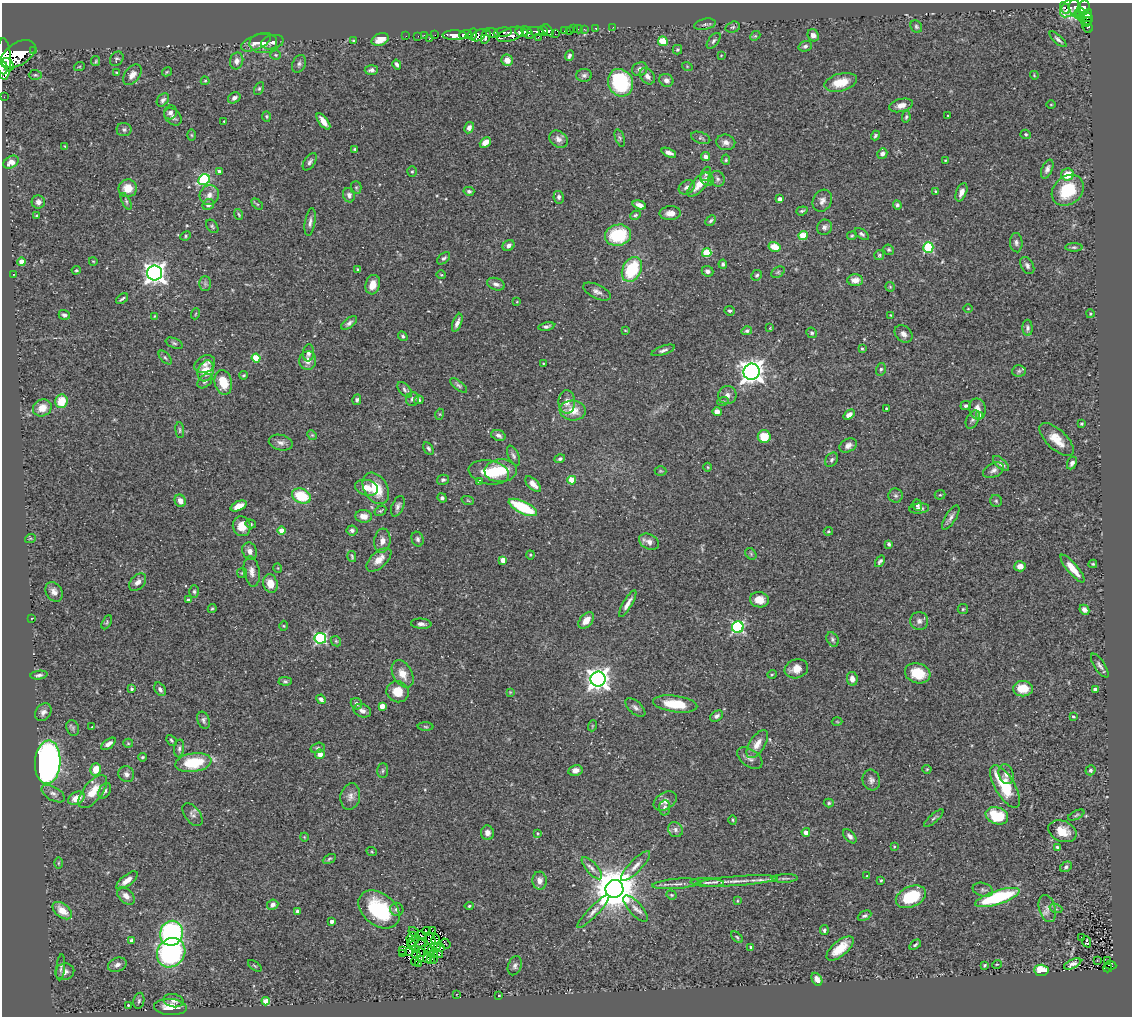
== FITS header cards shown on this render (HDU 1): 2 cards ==
NAXIS1  =                 1130
NAXIS2  =                 1014

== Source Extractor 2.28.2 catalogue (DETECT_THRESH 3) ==
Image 1130 x 1014 px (HDU 1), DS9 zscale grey, 1 PNG px = 1 image px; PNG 1134 x 1018 px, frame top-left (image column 1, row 1014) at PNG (2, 3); each listed source drawn as its Kron ellipse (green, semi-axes under 4 px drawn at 4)
Background 0.396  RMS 0.035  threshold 0.104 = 3 sigma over >= 5 px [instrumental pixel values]
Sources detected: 487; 4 with non-positive FLUX_AUTO (blend fragments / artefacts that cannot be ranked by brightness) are neither listed nor drawn; the other 483 listed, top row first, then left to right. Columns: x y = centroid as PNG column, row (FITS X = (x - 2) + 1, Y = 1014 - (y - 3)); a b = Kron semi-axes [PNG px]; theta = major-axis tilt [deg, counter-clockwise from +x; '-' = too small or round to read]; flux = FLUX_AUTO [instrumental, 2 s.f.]
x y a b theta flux
1065 8 6 3 -64 31
1069 8 11 7 46 56
1075 8 9 5 -82 110
1084 8 7 6 - 310
1080 12 4 3 - 120
1088 14 5 4 - 210
1079 16 4 3 - 87
1086 18 7 6 - 73
1087 22 5 3 - 30
705 24 11 5 12 6.8
613 27 3 2 - 2.8
733 27 7 5 16 4
916 27 7 5 -55 4
1087 27 6 5 - 35
596 28 4 3 - 8.4
573 29 3 2 - 13
578 29 4 2 - 7.5
584 29 3 2 - 4.8
548 30 7 4 -49 280
564 30 3 3 - 120
536 31 9 3 -7 97
543 31 5 3 - 270
569 31 2 2 - 7.7
503 32 9 4 7 150
522 32 6 5 - 690
492 33 6 5 - 280
527 33 8 4 -48 490
473 34 6 3 71 96
510 34 14 6 20 680
555 34 2 2 - 17
424 35 3 2 - 12
435 35 2 2 - 4
455 35 12 5 -1 1200
466 35 6 4 5 450
479 35 8 5 33 240
813 35 6 5 - 12
406 36 2 2 - 4.6
418 36 2 2 - 5.2
486 36 8 4 77 320
755 36 5 4 - 3.5
538 37 3 2 - 4.3
380 39 9 6 20 29
429 39 3 2 - 25
1058 39 10 4 -42 6.1
354 41 4 3 - 2.5
663 41 5 4 - 54
714 41 9 5 52 5.9
272 42 11 7 12 9.8
256 43 15 7 22 14
263 43 14 10 4 22
805 46 7 5 17 6.3
677 50 5 4 - 3.5
34 51 4 3 - 38
18 54 19 11 31 3000
276 55 5 4 - 3
721 55 3 3 - 1.7
569 56 5 4 - 5.9
4 59 21 7 -88 2100
117 59 8 6 54 4.9
507 60 6 5 - 16
96 61 5 4 - 2.8
237 61 8 6 77 11
8 64 7 5 -45 710
299 64 9 6 68 6.9
397 64 5 3 - 5.6
687 66 5 3 - 1.8
79 67 5 3 - 2.3
3 68 6 4 -84 390
640 69 8 6 28 9.6
371 70 7 5 4 7.8
167 72 5 4 - 2.3
117 73 4 2 - 2.2
35 75 6 5 - 3.7
132 75 12 7 50 16
584 75 8 6 2 6.5
1034 75 4 3 - 2.1
647 76 9 6 -51 12
666 80 7 6 - 11
205 81 4 4 - 2.6
841 82 17 8 15 48
620 83 14 12 -66 220
259 88 7 4 63 4.1
4 97 2 2 - 2.3
234 98 6 5 - 8
163 100 7 5 51 6.8
901 105 12 6 14 16
1051 105 5 3 - 1.8
170 112 7 6 - 9
948 115 3 2 - 1.7
266 116 5 4 - 3.1
173 117 10 7 -43 11
906 117 6 3 79 3.9
224 121 3 2 - 1.7
323 121 10 4 -53 21
469 128 6 5 - 10
124 129 7 6 - 6.1
1026 134 5 4 - 3.5
191 135 6 4 -88 2.9
875 136 5 3 - 3.6
620 138 9 4 -71 4.9
701 138 10 5 -19 5.3
558 139 10 7 -38 12
726 142 9 8 - 12
485 143 6 4 42 19
65 146 4 3 - 2.3
355 149 3 3 - 2.9
669 153 8 3 -23 10
882 154 5 5 - 9.3
706 157 4 4 - 10
726 160 5 4 - 3
945 160 3 3 - 2.4
11 162 8 5 33 20
310 162 10 5 57 7.1
1047 169 10 5 69 9.3
219 171 4 3 - 6.1
412 172 5 5 - 3.4
706 174 7 5 66 4.3
1067 175 6 6 - 44
707 179 7 6 - 13
717 179 8 7 - 6.8
204 180 6 5 - 250
699 184 15 6 48 32
356 187 6 5 - 3.5
687 187 9 6 32 9.4
128 188 9 9 - 36
1068 190 17 14 41 98
469 191 5 4 - 4.9
936 191 4 3 - 2.3
961 192 9 5 68 13
209 195 10 9 - 16
349 195 7 6 - 9.6
559 197 6 5 - 5.5
780 199 4 4 - 14
126 201 9 4 -64 4.6
822 201 11 9 62 13
38 202 6 6 - 11
257 204 6 4 -44 2.8
208 205 6 5 - 9.5
639 205 7 4 -18 11
897 205 4 4 - 6.3
802 211 6 3 20 3.6
670 213 10 7 3 15
239 214 6 3 -70 2.8
37 215 4 2 - 2.7
635 215 5 3 - 3.4
711 221 6 4 45 4.2
310 222 14 5 80 9.7
212 226 7 5 -52 4.1
824 227 8 7 - 8.2
862 234 8 4 -35 5.3
618 235 13 10 11 120
186 236 5 4 - 3.2
803 236 4 4 - 77
852 236 5 3 - 2.9
1016 243 10 6 -85 7
509 245 6 5 - 8.4
775 247 6 4 -15 38
928 247 5 5 - 190
1074 247 8 4 0 4.9
889 250 5 5 - 4
707 253 5 4 - 100
879 255 5 5 - 3.3
444 258 7 5 42 5.8
93 261 4 2 - 1.7
22 262 4 4 - 33
723 264 4 4 - 4.7
1027 265 9 6 -60 7.8
632 269 13 9 63 130
76 270 5 3 - 2.7
358 270 4 3 - 3.4
707 271 6 5 - 7.6
778 272 7 5 31 4.1
155 273 7 7 - 1600
14 274 3 2 - 1.3
441 275 4 4 - 2.4
757 275 6 5 - 4.3
855 280 8 6 1 21
205 284 7 6 - 5.3
496 284 9 6 -20 9.4
373 285 10 7 76 23
890 287 5 4 - 2.7
597 292 15 6 -25 12
122 299 7 3 38 4.2
517 302 3 2 - 1.5
968 309 4 3 - 1.9
730 311 5 4 - 4.1
195 314 5 3 - 2.1
1090 314 4 3 - 2.5
64 315 6 4 -21 5.9
891 315 4 2 - 1.8
155 316 4 4 - 2.3
349 323 9 4 36 7.3
457 323 9 4 69 11
546 326 8 4 12 6
770 328 3 3 - 1.8
1027 328 8 5 -88 6.3
625 330 4 2 - 1.8
747 331 5 4 - 5.5
812 333 5 5 - 4.4
904 334 10 7 -44 12
403 336 5 4 - 4.1
174 343 9 5 -23 5.1
862 348 3 3 - 2.5
663 350 12 4 18 7.9
308 353 8 5 84 10
165 357 8 4 -47 4.1
256 358 4 4 - 82
308 361 9 8 - 20
543 363 2 2 - 1.6
205 364 11 8 29 12
881 369 6 5 - 5
206 371 11 8 71 52
1019 371 7 5 4 5.1
752 372 8 8 - 2000
244 375 4 3 - 3
205 381 8 6 43 7.2
223 382 12 8 -77 52
459 385 10 4 -38 5.4
405 390 9 5 -49 6.1
727 395 9 9 - 12
412 399 7 6 - 6.7
357 400 5 4 - 4.8
419 400 5 4 - 4.2
61 401 7 6 - 55
723 401 6 3 17 2.7
567 402 11 8 89 18
966 406 5 4 - 4.9
42 408 9 8 - 27
886 408 3 2 - 2.1
977 409 10 8 -78 18
573 410 13 10 -5 36
717 412 5 4 - 18
440 414 5 3 - 2.4
849 415 6 4 36 13
980 416 4 4 - 29
973 419 10 6 63 7.2
1081 424 3 3 - 3.3
180 430 8 4 -85 3.9
312 435 5 4 - 2.6
498 435 7 5 -20 8.2
764 437 6 6 - 56
1057 439 21 10 -43 40
281 443 12 7 -13 12
848 445 9 6 27 10
428 448 7 4 -61 5.7
513 456 11 5 -66 6.6
560 459 5 4 - 5.2
831 460 8 5 57 5.8
1072 463 7 4 65 8
1001 464 10 5 -43 8.4
708 467 4 4 - 2.3
993 470 11 7 27 9.9
501 471 16 11 3 57
661 471 6 5 - 3.1
489 472 20 12 -10 55
443 480 6 5 - 5.4
572 480 4 4 - 61
480 482 4 3 - 13
533 484 10 5 -44 15
366 488 12 8 -15 24
376 488 17 11 -60 66
940 495 5 5 - 3.3
301 496 10 7 -24 84
896 496 7 7 - 6.3
442 498 5 4 - 5.3
180 501 6 5 - 14
468 501 6 4 -20 3.1
996 501 6 6 - 4.1
917 505 5 5 - 6.2
238 506 9 4 23 22
398 506 11 6 67 8.1
523 507 15 6 -26 140
919 508 10 5 6 9
380 511 6 4 32 3.5
364 516 8 6 -6 22
951 517 14 5 58 9.5
251 524 5 4 - 3.7
242 526 10 9 - 29
352 530 5 5 - 7.9
282 531 4 4 - 33
828 531 5 4 - 2.8
30 539 5 3 - 2.3
418 539 7 6 - 6.3
382 541 12 8 84 14
649 542 10 7 -28 13
889 544 4 3 - 4.4
250 551 9 7 -66 11
751 554 6 5 - 4
530 555 4 4 - 2.4
352 557 5 3 - 2.9
379 560 15 8 42 26
503 560 4 4 - 25
880 561 6 3 56 5.4
1093 564 4 3 - 2.9
1020 566 5 5 - 17
278 568 5 3 - 1.8
1072 568 18 5 -50 38
252 571 15 7 -81 16
242 573 5 5 - 3
138 582 10 6 48 13
270 583 9 7 -76 30
54 592 10 8 -57 15
194 592 6 4 -88 4
188 600 3 3 - 4.3
759 600 9 7 -11 25
628 604 15 4 59 15
212 609 4 3 - 2.9
963 609 5 5 - 3.1
1084 610 5 4 - 9.4
32 618 3 2 - 1.1
586 620 9 6 48 23
919 621 9 9 - 11
107 622 7 4 62 3.6
421 624 10 5 -5 8.8
284 626 5 3 - 2.1
738 627 6 6 - 370
320 638 6 5 - 290
832 639 7 5 -60 5.2
336 641 6 4 -45 3.5
1100 665 14 5 -57 8.3
796 669 12 9 18 26
918 673 13 10 -17 56
403 674 15 9 -61 28
772 674 5 3 - 2.2
39 675 8 4 7 6.3
598 679 7 7 - 1700
852 679 7 5 -80 12
285 681 6 4 -2 4.5
132 689 4 3 - 3.3
160 689 7 5 -57 8.2
1023 689 10 7 -1 45
1095 689 4 4 - 14
398 692 11 10 - 40
510 692 4 4 - 2.1
321 699 5 4 - 8.5
356 704 6 5 - 7.3
675 704 22 8 -8 60
382 706 4 4 - 25
635 707 12 6 -41 8.1
362 711 9 6 -21 11
43 712 9 7 51 10
717 716 7 5 33 7.1
1073 717 3 2 - 2.9
203 720 9 6 -70 6.6
837 722 5 3 - 2
592 726 5 3 - 2.2
92 727 2 2 - 1.7
425 727 8 4 -2 3.2
73 728 8 6 -70 5.4
171 740 6 4 -46 3.6
128 743 5 4 - 2.8
108 744 8 4 36 13
757 744 16 7 57 21
179 748 9 5 84 6.1
317 748 7 5 16 4.5
320 754 5 4 - 20
142 757 4 3 - 2.5
750 758 14 8 -36 13
48 762 22 12 87 1000
193 763 18 9 9 98
96 769 6 5 - 34
927 769 4 4 - 2.6
575 770 7 5 11 12
1090 770 5 5 - 5.2
383 771 7 5 88 4.6
126 774 8 7 - 9
1006 774 10 7 -72 11
871 780 10 8 -73 10
1005 787 24 10 -59 110
105 791 8 5 57 6.2
93 792 20 9 51 47
53 794 13 6 -30 9.9
350 797 13 10 80 15
76 798 9 6 29 35
665 801 12 8 31 15
829 803 5 4 - 3.6
665 808 8 5 85 6.8
192 815 13 7 -52 9.2
1076 815 9 3 27 4
997 816 11 8 -18 99
934 818 12 3 42 4.5
733 820 5 3 - 2.4
675 830 8 7 - 8.3
1062 831 15 10 -23 37
806 832 4 4 - 14
487 833 7 6 - 13
537 833 3 2 - 1.9
850 836 8 5 -47 8.4
304 837 4 3 - 1.7
894 846 4 3 - 2.1
1058 847 4 3 - 6.4
372 852 5 3 - 2.3
329 859 7 4 28 3.4
58 863 5 3 - 2.5
636 866 20 6 46 18
1066 867 6 5 - 5.5
592 868 14 5 -49 12
867 876 3 3 - 2.5
785 878 13 3 2 5.8
127 880 13 5 38 17
881 880 3 3 - 2.7
540 881 9 7 -87 14
738 881 40 5 4 27
707 882 17 4 -2 11
676 884 24 5 4 15
614 889 9 9 - 9700
983 890 10 6 -16 6.8
671 895 5 4 - 2.9
126 896 10 7 -46 15
911 897 16 10 24 100
997 897 23 7 18 180
737 901 3 3 - 2.2
273 905 6 5 - 10
469 906 4 4 - 3.2
1047 908 14 8 -74 16
379 909 23 16 -39 150
397 909 7 6 - 8
636 909 17 6 -48 15
1056 909 6 4 -18 4.1
62 911 11 6 -39 32
298 911 4 4 - 6.7
593 912 22 5 46 14
864 916 7 4 25 5.1
332 921 4 3 - 11
824 930 5 4 - 4.5
426 931 4 2 - 2.1
432 931 3 2 - 2.3
414 932 5 3 - 2.3
171 933 12 11 - 430
421 936 6 2 -23 1.2
411 937 5 3 - 1.1
737 937 7 3 -45 3
1082 937 2 2 - 1.6
430 939 7 4 -62 2.4
435 939 5 3 - 5.7
131 940 4 3 - 4
414 941 7 4 48 0.42
1087 942 6 3 -69 35
421 943 5 3 - 2.1
412 944 6 2 -68 4.2
446 944 5 2 - 15
915 945 6 3 35 3.8
437 947 3 2 - 2.6
441 947 3 2 - 2.9
751 947 3 3 - 4.4
428 948 3 2 - 0.42
840 948 17 7 40 44
402 950 2 2 - 1.2
416 950 4 2 - 3.2
431 950 3 2 - 2.2
409 951 5 2 - 4
420 952 3 2 - 1.1
171 953 15 13 51 370
403 953 2 2 - 2.9
434 954 3 2 - 1.2
438 954 5 3 - 5.3
416 955 4 3 - 1.3
427 959 4 2 - 2.3
434 959 2 2 - 14
431 960 3 2 - 2.9
1097 960 3 2 - 2.4
415 961 4 2 - 2.8
1107 961 2 2 - 2.3
419 963 2 2 - 1.3
997 964 5 3 - 1.9
1073 964 9 4 25 9.2
117 965 9 6 21 12
985 965 4 3 - 3.1
1110 965 6 2 -6 0.61
255 966 8 4 -35 3
515 966 10 6 70 7.8
61 967 13 4 84 6.2
1108 968 4 2 - 5.5
1041 970 7 5 -3 48
65 972 9 8 - 13
817 979 7 5 -60 16
457 994 2 2 - 1.6
499 996 3 2 - 2.2
139 1001 8 5 77 4.8
174 1001 10 6 -13 11
266 1001 4 4 - 46
128 1005 3 3 - 3.4
170 1007 16 8 -3 32
At the frame edge (FLAGS 8, measured only in part): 2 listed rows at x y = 4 59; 3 68
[4 non-positive-flux detections neither listed nor drawn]